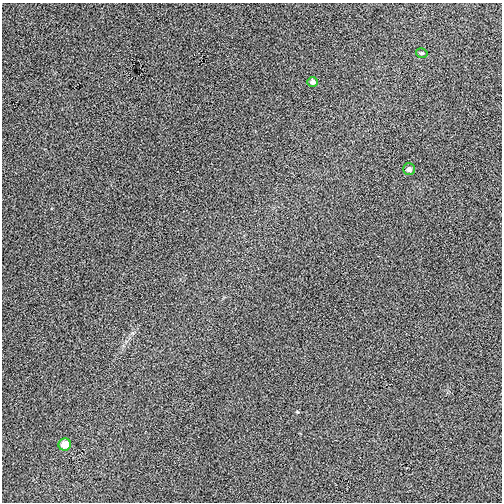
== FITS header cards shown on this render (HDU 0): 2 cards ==
NAXIS1  =                  500
NAXIS2  =                  500

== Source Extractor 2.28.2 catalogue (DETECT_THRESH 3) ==
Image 500 x 500 px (HDU 0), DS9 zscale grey, 1 PNG px = 1 image px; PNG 504 x 504 px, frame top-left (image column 1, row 500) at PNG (2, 3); each listed source drawn as its Kron ellipse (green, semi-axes under 4 px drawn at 4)
Background 0.00177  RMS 0.019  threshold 0.0556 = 3 sigma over >= 5 px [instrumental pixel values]
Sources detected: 4; all 4 listed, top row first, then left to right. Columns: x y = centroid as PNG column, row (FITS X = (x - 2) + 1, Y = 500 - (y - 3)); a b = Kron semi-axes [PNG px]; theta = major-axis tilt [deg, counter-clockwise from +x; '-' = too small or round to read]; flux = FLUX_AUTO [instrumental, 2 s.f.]
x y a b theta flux
422 53 6 4 -14 1.9
313 82 5 5 - 4.4
409 169 6 6 - 4.3
65 444 6 6 - 18